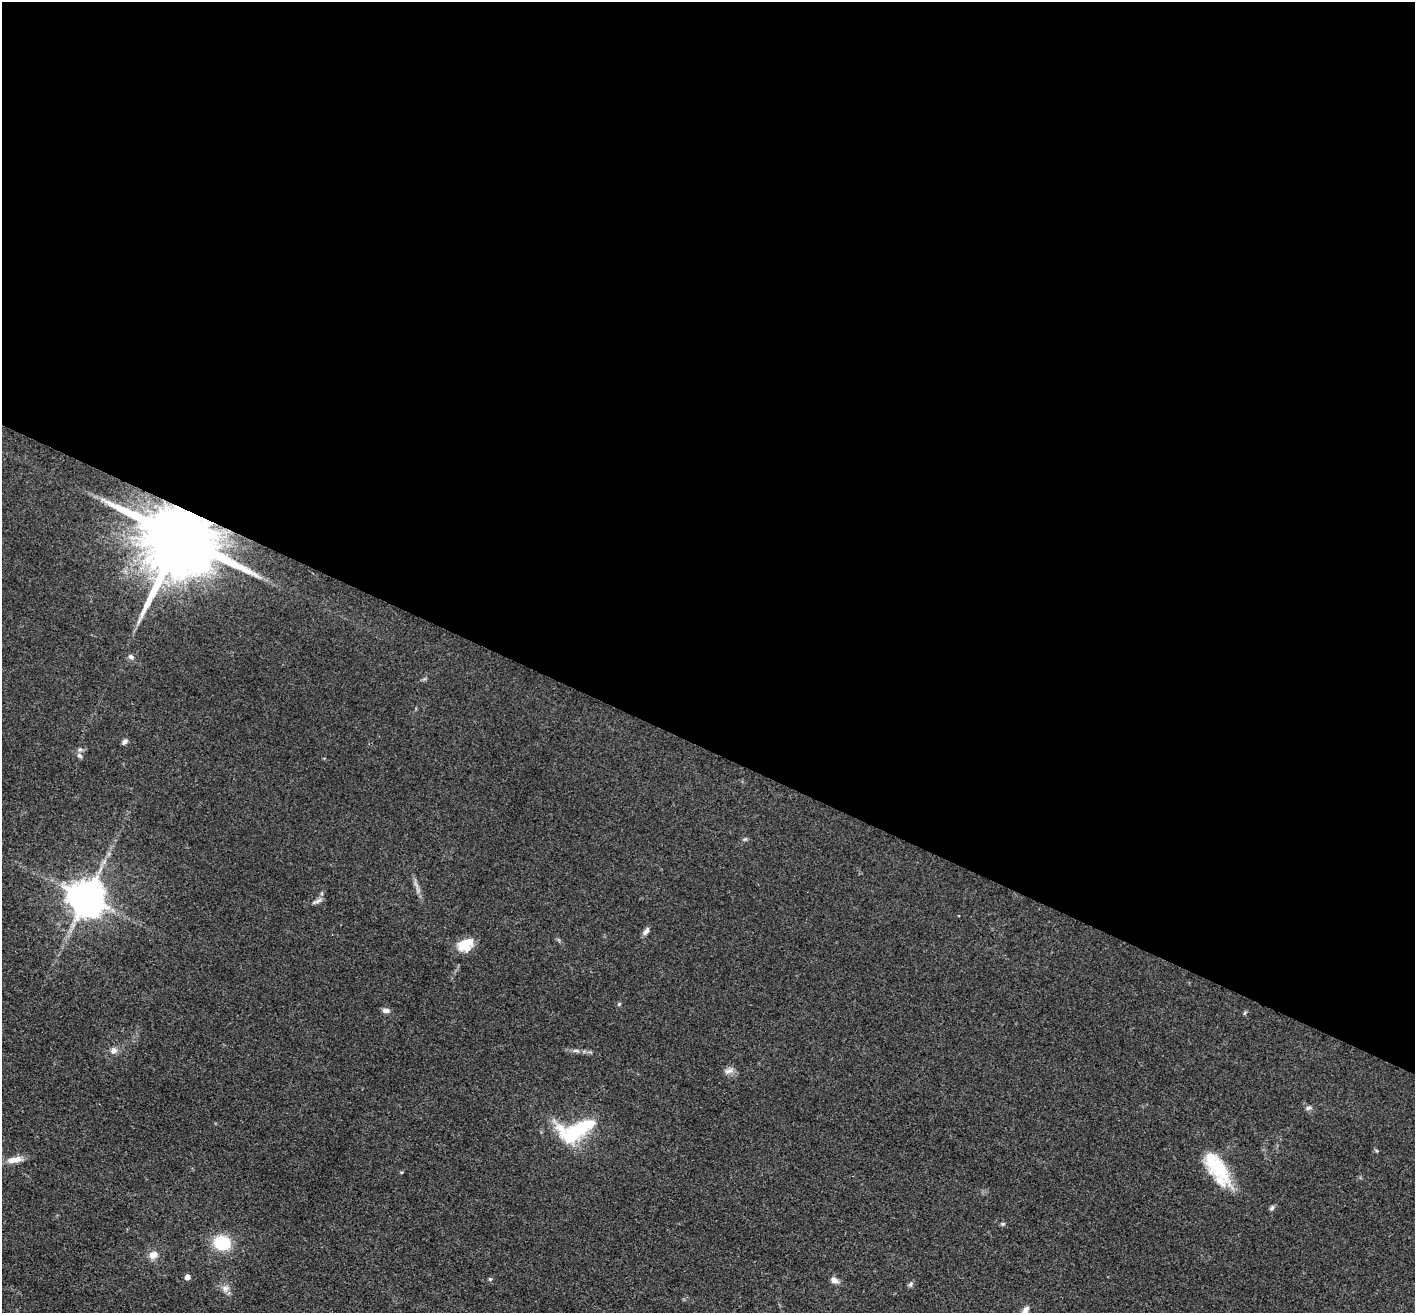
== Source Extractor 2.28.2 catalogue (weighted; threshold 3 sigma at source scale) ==
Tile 3 of 4 x 4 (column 3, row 1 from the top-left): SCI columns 2827-4239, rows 4212-5522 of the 5653 x 5665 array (HDU 1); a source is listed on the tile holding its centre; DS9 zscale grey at full resolution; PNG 1417 x 1315 px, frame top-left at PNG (2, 2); no overlay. Shown black and unused: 57% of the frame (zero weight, under 3 of 4 exposures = <1% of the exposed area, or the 3 px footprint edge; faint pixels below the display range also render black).
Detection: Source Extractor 2.28.2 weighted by HDU 2 'WHT'; one run over the whole footprint, this tile lists its part. Background 0.0503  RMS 0.0048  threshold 0.0214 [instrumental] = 3 sigma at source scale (4.5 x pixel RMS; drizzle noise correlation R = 1.50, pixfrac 1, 0.05/0.05 arcsec/px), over >= 5 px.
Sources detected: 30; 2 inside a brighter listed object's ellipse — not listed separately; the other 28 listed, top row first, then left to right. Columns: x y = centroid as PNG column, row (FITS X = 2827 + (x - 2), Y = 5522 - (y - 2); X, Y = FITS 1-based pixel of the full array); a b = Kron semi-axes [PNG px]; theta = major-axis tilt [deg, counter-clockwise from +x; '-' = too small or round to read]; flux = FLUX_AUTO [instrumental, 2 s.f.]
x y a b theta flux
180 537 19 17 64 8200
131 657 8 6 -25 1.3
125 741 7 5 45 1.6
80 749 6 5 - 1.1
79 756 9 5 -38 1.1
87 897 11 10 - 1100
317 901 15 5 27 1.7
646 931 12 5 54 1.7
465 945 17 13 25 9.5
619 1004 5 4 - 0.63
386 1010 9 6 0 1.7
114 1050 9 8 - 2.3
576 1051 11 4 -5 1.5
729 1071 14 6 21 2.1
1308 1108 7 6 - 1.1
576 1130 47 21 21 34
15 1160 21 8 10 4.8
1219 1169 39 20 -48 22
1272 1208 7 6 - 0.97
1003 1224 6 5 - 0.71
222 1243 12 10 -24 25
153 1255 12 10 34 3.5
187 1277 5 5 - 2.8
490 1279 4 4 - 0.56
834 1280 9 6 -29 2.6
910 1284 7 6 - 1
225 1288 10 8 26 2.4
1025 1310 12 7 64 2.6
Overlapping masked pixels (flux is a lower limit): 1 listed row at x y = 180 537
Isophote crosses this tile's border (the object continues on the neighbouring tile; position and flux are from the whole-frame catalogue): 1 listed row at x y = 1025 1310